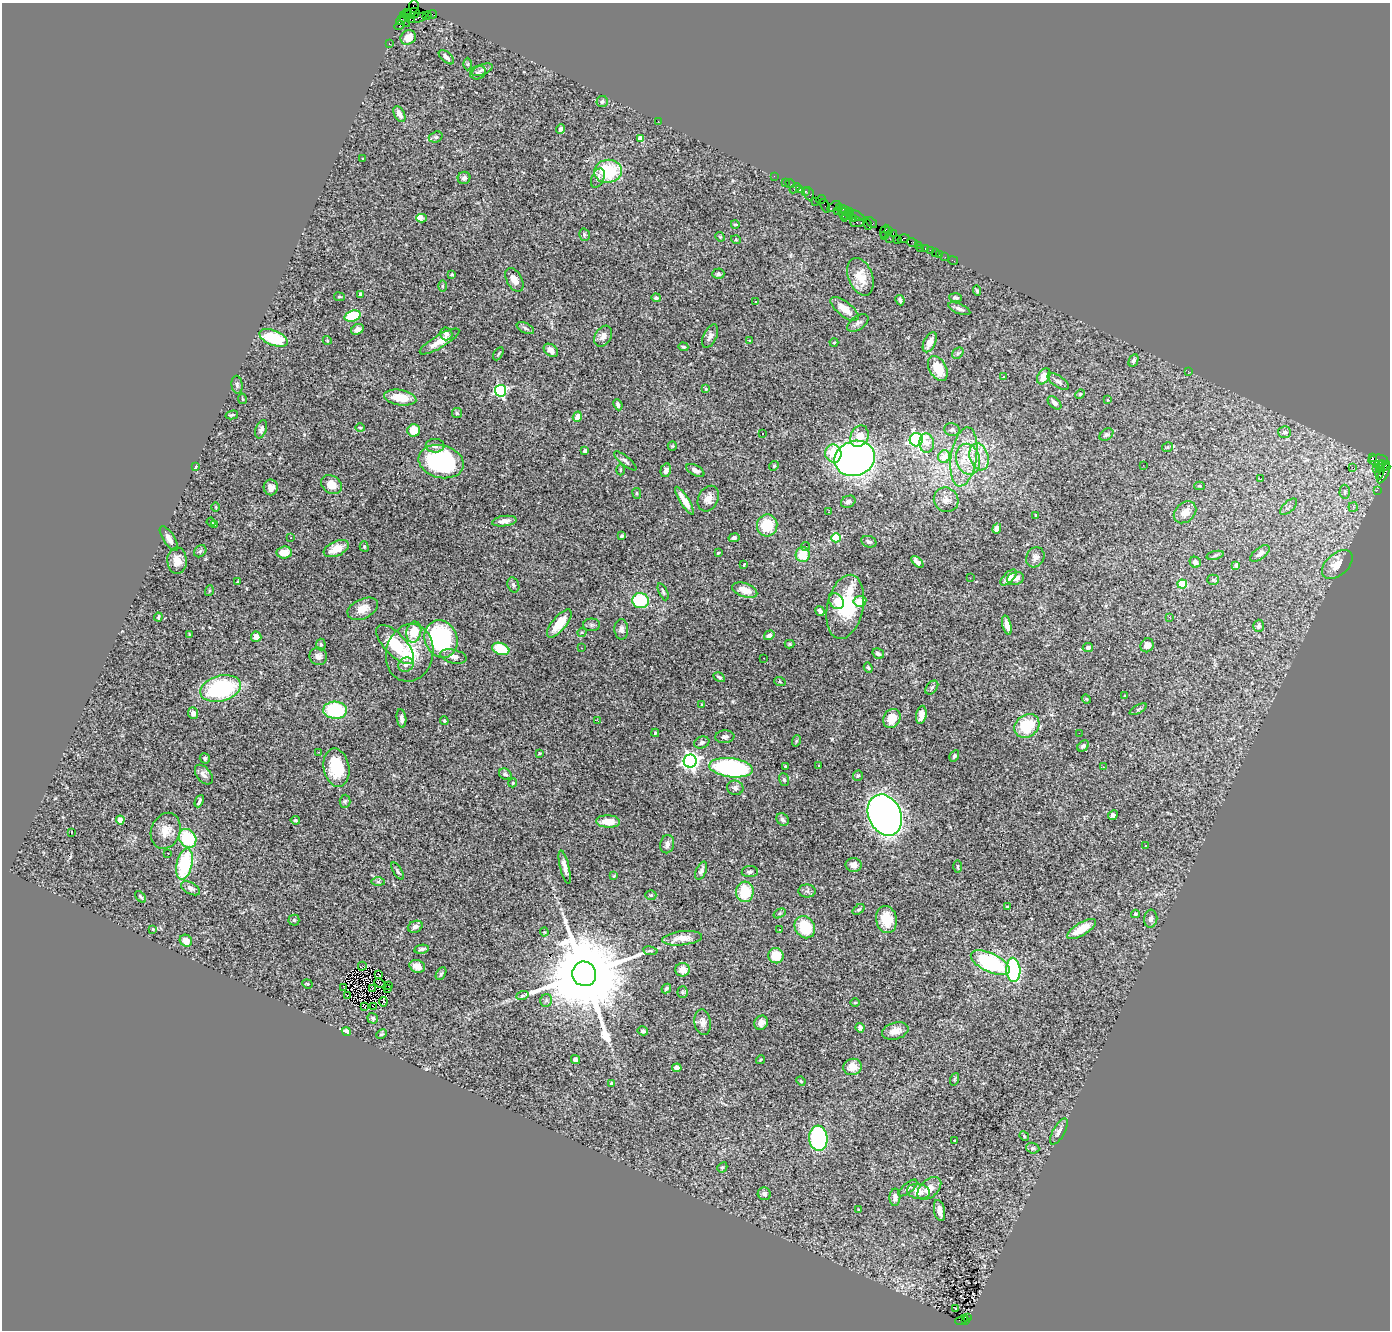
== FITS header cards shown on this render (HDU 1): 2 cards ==
NAXIS1  =                 1388
NAXIS2  =                 1328

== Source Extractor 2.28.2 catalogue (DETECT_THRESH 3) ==
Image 1388 x 1328 px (HDU 1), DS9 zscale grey, 1 PNG px = 1 image px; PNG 1392 x 1332 px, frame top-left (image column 1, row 1328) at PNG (2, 3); each listed source drawn as its Kron ellipse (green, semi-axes under 4 px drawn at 4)
Background 3.08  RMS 0.072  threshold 0.217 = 3 sigma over >= 5 px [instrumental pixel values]
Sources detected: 382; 2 with non-positive FLUX_AUTO (blend fragments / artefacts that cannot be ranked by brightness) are neither listed nor drawn; the other 380 listed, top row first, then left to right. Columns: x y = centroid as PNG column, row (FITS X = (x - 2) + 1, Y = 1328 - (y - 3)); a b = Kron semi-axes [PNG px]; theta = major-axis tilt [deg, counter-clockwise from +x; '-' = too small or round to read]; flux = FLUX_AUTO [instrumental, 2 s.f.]
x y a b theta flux
414 6 6 5 - 93
412 13 7 5 14 900
406 14 5 3 - 130
432 14 4 2 - 180
427 16 5 2 - 190
410 18 5 4 - 800
417 18 10 4 14 1200
401 20 5 3 - 450
405 20 8 3 -66 630
400 25 5 3 - 290
408 37 8 6 33 54
389 44 3 2 - 130
446 57 9 5 -41 21
468 64 6 4 89 7.3
482 70 11 5 23 17
478 73 8 6 21 14
602 102 6 5 - 9.9
399 114 9 5 -62 30
658 121 2 2 - 31
560 129 5 4 - 11
436 137 7 5 19 9.3
640 138 4 4 - 68
363 158 4 2 - 3.7
608 171 14 11 6 260
774 176 2 2 - 69
464 178 6 6 - 16
598 178 10 6 66 18
785 182 2 2 - 100
790 183 5 2 - 170
795 188 6 2 39 720
800 190 3 3 - 270
805 191 3 3 - 270
809 194 7 5 -68 490
821 199 5 3 - 350
816 201 3 3 - 310
825 206 7 3 -63 460
834 206 7 3 34 260
839 207 2 2 - 110
837 211 4 3 - 480
846 211 7 3 -42 560
849 212 4 3 - 420
843 214 8 3 -71 880
856 215 9 2 -28 680
847 216 4 3 - 280
422 218 5 3 - 140
853 218 3 3 - 180
857 222 7 5 4 1300
871 223 7 3 -40 540
735 224 4 3 - 3.8
868 225 5 3 - 650
885 231 7 2 68 430
889 231 4 3 - 150
893 234 3 2 - 190
584 235 6 5 - 9.3
884 236 4 3 - 340
720 237 5 4 - 5.2
890 239 2 2 - 330
898 239 2 2 - 200
903 239 6 4 19 620
736 240 5 3 - 4.4
912 242 5 3 - 260
918 245 2 2 - 41
920 248 2 2 - 53
925 248 3 3 - 380
930 250 2 2 - 44
935 252 2 2 - 95
939 254 2 2 - 30
945 257 2 2 - 33
953 261 5 2 - 52
452 274 3 3 - 5.9
718 274 6 5 - 9.4
860 277 19 12 -69 81
514 280 13 7 -61 37
442 286 6 4 -90 5.6
977 291 5 4 - 8.3
361 294 3 3 - 16
339 297 5 3 - 4.5
656 298 5 4 - 14
956 298 6 4 -5 9.6
900 300 5 4 - 10
756 301 3 2 - 11
844 309 17 7 -38 58
959 309 12 5 -23 18
353 316 8 5 18 210
858 323 12 6 33 19
525 328 9 5 -26 11
357 329 7 5 31 21
446 334 6 6 - 20
603 336 11 8 58 25
710 336 13 6 64 19
273 338 15 7 -22 190
327 340 4 3 - 3.9
750 340 4 2 - 2.9
439 341 23 6 31 59
930 342 11 6 65 42
834 343 4 3 - 4.1
683 347 5 3 - 6.9
551 350 8 5 -40 28
958 353 6 5 - 9
498 354 7 3 60 5.8
1133 361 6 4 64 11
938 368 13 8 -60 120
1188 371 2 2 - 3.6
1044 376 9 5 58 54
1003 377 3 3 - 12
1058 381 12 5 -35 18
237 385 9 5 -83 8.8
706 389 4 3 - 5.2
501 391 6 5 - 710
1080 394 5 4 - 5.5
400 398 16 7 -9 100
242 399 5 3 - 4.5
1108 400 4 3 - 5
1055 403 8 5 -45 17
618 405 5 4 - 12
457 413 5 5 - 7.6
232 415 6 2 14 6.9
577 417 5 4 - 35
360 428 5 4 - 5.5
261 429 9 5 70 14
414 430 6 6 - 70
952 430 8 6 -10 14
1284 432 6 6 - 15
763 433 3 3 - 13
1106 435 7 5 36 11
859 436 11 8 66 64
916 440 6 6 - 1100
927 443 9 7 -87 53
435 446 9 7 1 24
672 446 5 4 - 4.8
1167 447 5 5 - 6.5
585 451 4 3 - 13
833 454 9 8 - 110
944 457 6 6 - 67
964 457 30 13 81 170
979 457 14 9 -73 64
1372 457 3 2 - 930
855 458 20 17 19 2500
968 459 16 11 -77 90
1378 460 9 5 3 350
625 461 14 4 -39 14
441 462 23 16 -14 600
1143 465 2 2 - 6.7
1379 465 4 3 - 1100
774 466 5 4 - 5.5
1384 466 7 3 41 770
196 467 4 2 - 5.2
1352 467 2 2 - 5200
1376 469 4 2 - 78
620 470 5 3 - 5.2
666 470 7 5 76 23
695 470 10 5 -28 20
1380 470 10 3 78 850
1384 473 11 4 61 1500
1260 479 4 2 - 5.9
332 485 11 8 -33 58
1199 486 5 4 - 5.6
271 487 8 7 - 33
1377 490 2 2 - 54
1345 492 7 5 88 10
637 493 5 3 - 4.9
708 499 13 10 64 42
946 500 13 12 - 44
684 501 16 4 -58 46
848 502 7 5 25 20
216 507 4 3 - 3.7
1289 507 11 5 43 19
1353 507 5 4 - 11
829 512 3 2 - 2.9
1185 512 12 9 43 45
1036 515 3 3 - 6.3
504 521 12 5 8 32
211 522 4 3 - 4.9
215 525 3 2 - 9.2
767 525 11 10 - 150
997 528 5 4 - 28
622 536 4 3 - 9.3
169 538 14 5 -57 23
291 538 3 2 - 4.5
734 538 5 4 - 17
836 538 4 4 - 240
869 542 8 5 -18 13
805 546 4 4 - 8.5
364 547 5 4 - 6
336 549 13 7 24 65
200 551 7 5 45 9.5
284 552 7 6 - 73
718 553 3 3 - 5.6
1260 553 11 5 37 22
803 555 7 7 - 110
1215 555 9 3 14 9.4
1035 557 10 9 - 25
177 561 13 9 -88 48
917 562 7 4 -45 23
1195 562 6 5 - 17
1337 564 18 11 41 66
744 565 3 2 - 3.9
1236 565 4 4 - 26
1009 577 10 5 43 39
970 578 2 2 - 12
1016 578 8 6 14 30
1213 580 5 5 - 6.3
238 582 4 3 - 9.3
1182 584 5 4 - 150
513 585 8 5 -68 12
745 590 13 7 -19 59
209 591 5 3 - 4.8
663 592 9 4 -66 9.5
641 601 8 7 - 260
836 601 8 7 - 30
860 601 6 5 - 79
845 607 32 18 78 320
363 609 16 10 24 52
820 611 5 4 - 15
158 617 4 2 - 6.7
1169 617 3 2 - 7.8
559 624 17 7 50 89
591 625 8 6 0 11
1007 625 10 4 -76 36
1258 626 6 5 - 12
621 629 10 7 -89 19
414 632 10 7 78 160
582 632 5 3 - 4.5
189 634 3 3 - 6.2
769 635 5 4 - 16
256 637 5 5 - 33
441 639 19 16 -67 560
321 644 6 4 -87 7.9
395 644 25 11 -46 190
790 644 5 4 - 5.5
1147 645 7 6 - 21
1088 647 5 4 - 15
581 648 3 2 - 4.7
501 649 9 5 -19 170
410 653 29 23 77 190
878 654 6 5 - 14
318 656 9 8 - 22
453 656 13 7 -13 28
764 658 2 2 - 3.6
406 665 8 6 37 25
868 668 5 4 - 5.7
719 677 6 3 -30 7.7
780 682 6 3 -20 4.9
221 688 21 12 15 540
932 688 8 5 50 11
1124 696 4 3 - 4.9
1086 699 4 4 - 6.1
702 704 3 3 - 4.2
1138 709 9 3 29 7.7
335 710 12 8 -2 340
193 713 6 5 - 25
921 715 9 5 80 29
401 718 9 4 -83 19
892 718 10 8 60 77
444 721 4 3 - 6.2
598 721 3 2 - 5
1027 726 13 11 37 180
655 733 4 2 - 4.3
1079 733 2 2 - 13
725 737 9 6 5 15
796 741 6 3 71 6.1
702 742 8 5 20 16
1083 746 6 5 - 11
319 752 2 2 - 3.2
540 753 4 3 - 4.7
954 756 6 4 59 8.7
205 758 5 5 - 10
690 761 6 6 - 1900
819 765 3 3 - 39
785 766 3 3 - 4.5
1103 767 2 2 - 3.3
336 768 19 12 -79 190
731 768 22 9 -7 760
505 774 6 5 - 11
204 775 11 7 -51 21
858 776 5 5 - 7.1
784 780 7 5 -72 9.6
513 783 4 4 - 5.3
735 788 8 7 - 19
199 801 6 3 65 10
345 801 6 5 - 7.7
885 815 21 16 -66 3200
1113 815 5 4 - 17
120 820 4 4 - 45
295 820 4 4 - 7.5
783 820 7 5 -45 13
608 821 12 6 -2 77
166 831 18 14 68 69
71 833 3 3 - 47
188 838 10 8 -54 260
667 844 9 7 78 21
1146 846 3 2 - 3.4
168 853 3 2 - 8.6
184 864 16 7 76 370
854 865 8 7 - 26
958 866 6 3 89 5.8
565 867 17 4 -76 30
398 871 10 4 -59 8.8
701 871 9 5 67 16
750 872 8 5 6 14
614 876 4 4 - 5.7
378 882 7 4 0 9.3
191 888 10 5 -28 18
807 891 9 6 0 14
745 892 10 8 86 150
651 895 5 4 - 6.6
140 897 7 3 -49 7.1
1007 907 3 2 - 5.3
859 909 7 4 36 7.4
780 913 6 4 32 7.9
1135 914 4 3 - 6.5
1151 919 9 6 82 21
294 920 5 5 - 6.6
886 920 14 10 -79 100
415 927 7 5 23 21
805 927 11 9 -59 200
153 929 4 3 - 5.2
1081 929 16 6 31 93
779 930 3 3 - 11
544 932 4 4 - 4.7
682 938 20 7 6 54
186 941 6 5 - 44
422 949 7 4 10 13
650 951 7 3 -8 6
776 956 8 7 - 86
990 963 21 9 -25 480
362 966 4 2 - 0.19
417 966 8 6 -23 52
683 970 7 7 - 48
1013 970 12 7 -87 490
441 974 7 4 62 7.8
584 974 12 12 - 110000
378 975 3 2 - 3.3
380 983 6 3 -23 2.2
307 984 5 4 - 6.4
389 986 3 2 - 3.3
343 987 3 2 - 1.7
372 988 4 2 - 5
666 988 5 4 - 8.6
388 989 2 2 - 3.1
683 992 5 5 - 7
347 995 4 2 - 3.1
522 996 6 4 19 7.1
546 1000 6 6 - 9.7
383 1002 4 2 - 13
855 1003 5 3 - 4.1
373 1006 2 2 - 3.2
364 1007 3 2 - 2.9
373 1018 5 5 - 9.7
703 1022 13 8 -80 30
761 1023 7 6 - 26
860 1028 5 4 - 22
346 1031 5 4 - 18
643 1031 5 4 - 13
895 1031 13 8 16 43
382 1034 6 4 25 6.9
576 1060 5 4 - 15
760 1060 5 3 - 4
853 1067 9 8 - 59
677 1068 4 4 - 26
955 1079 6 4 70 6
801 1081 5 4 - 5.5
611 1083 4 3 - 8.5
1059 1132 14 5 61 25
1024 1136 5 4 - 5.6
818 1138 12 9 -84 710
954 1140 3 2 - 4.9
1033 1148 7 5 -20 8.5
722 1167 5 4 - 6.9
908 1188 11 5 40 15
929 1188 14 8 42 59
918 1191 11 7 -9 47
764 1194 6 6 - 16
895 1197 8 5 88 20
859 1210 3 3 - 5.7
940 1210 11 5 -78 33
955 1308 3 2 - 10
967 1317 4 2 - 570
962 1320 7 4 23 640
965 1321 3 3 - 310
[2 non-positive-flux detections neither listed nor drawn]